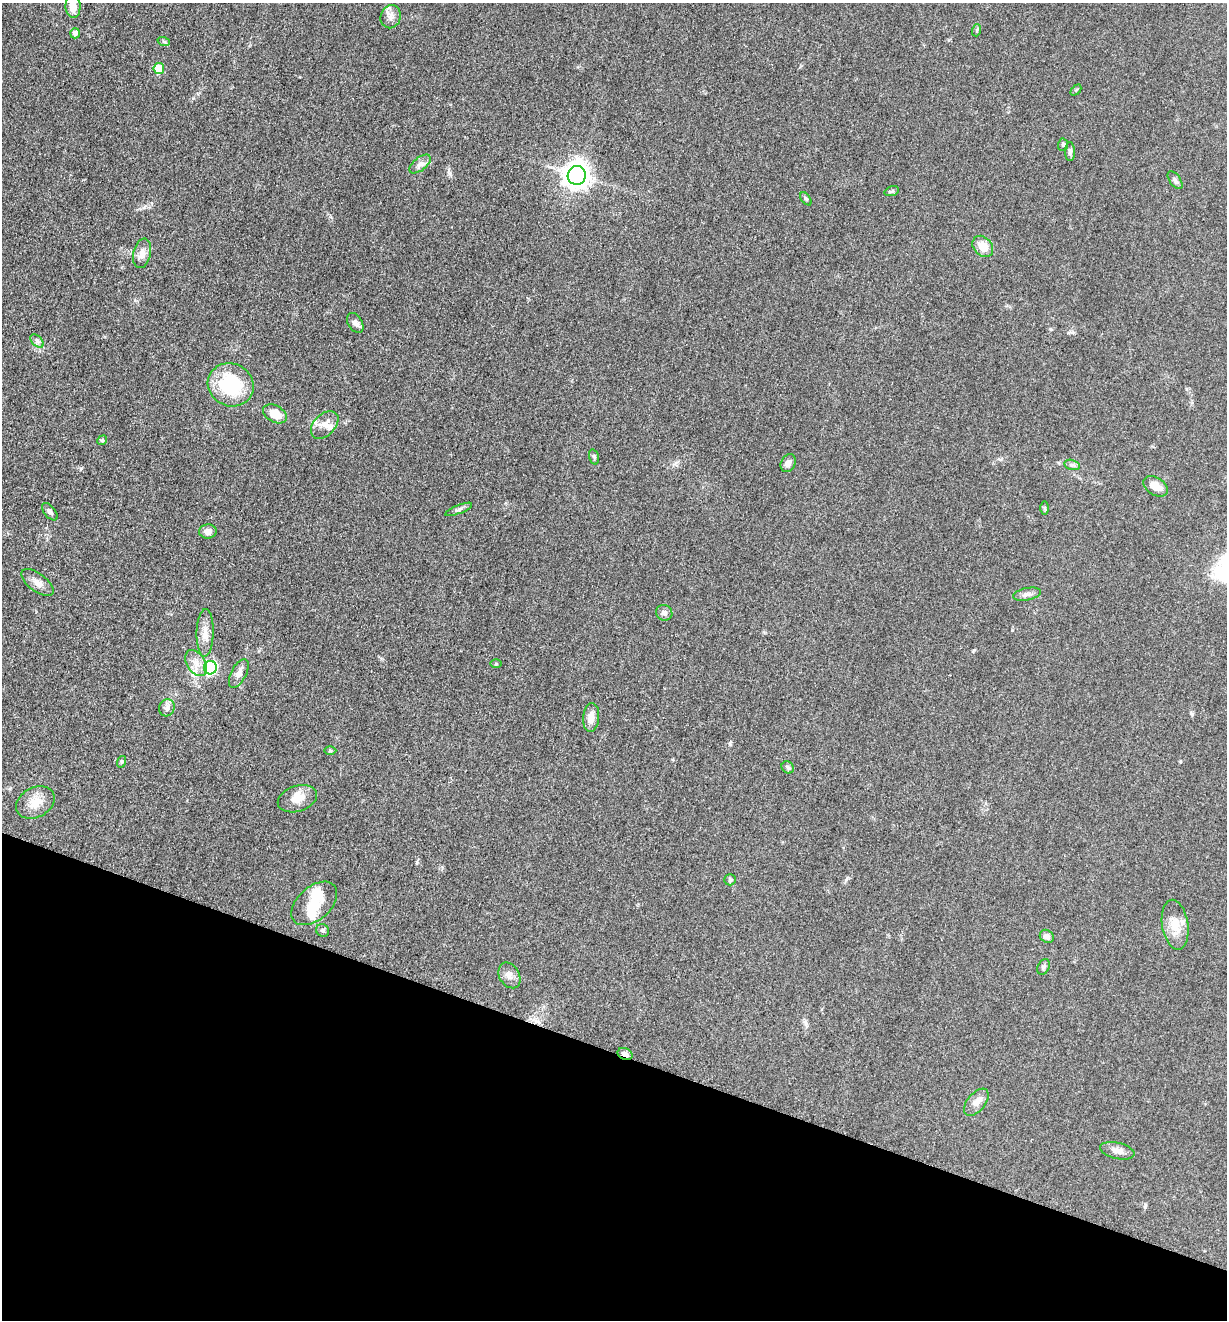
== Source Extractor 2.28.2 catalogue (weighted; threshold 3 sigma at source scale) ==
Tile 15 of 4 x 4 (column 3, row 4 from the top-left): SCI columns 2716-3940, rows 12-1329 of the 5307 x 5292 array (HDU 1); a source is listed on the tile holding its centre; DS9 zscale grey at full resolution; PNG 1229 x 1322 px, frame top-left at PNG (2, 3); each listed source drawn as its Kron ellipse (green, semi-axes under 4 px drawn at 4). Shown black and unused: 20% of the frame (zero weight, under 3 of 5 exposures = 1% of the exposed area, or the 3 px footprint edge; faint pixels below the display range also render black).
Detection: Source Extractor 2.28.2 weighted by HDU 2 'WHT'; one run over the whole footprint, this tile lists its part. Background 0.05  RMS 0.0056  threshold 0.025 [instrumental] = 3 sigma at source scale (4.5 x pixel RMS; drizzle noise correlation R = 1.50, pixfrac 1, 0.05/0.05 arcsec/px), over >= 5 px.
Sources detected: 58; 1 inside a brighter object's white glare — neither listed nor drawn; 2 inside a brighter listed object's ellipse — not listed separately; the other 55 listed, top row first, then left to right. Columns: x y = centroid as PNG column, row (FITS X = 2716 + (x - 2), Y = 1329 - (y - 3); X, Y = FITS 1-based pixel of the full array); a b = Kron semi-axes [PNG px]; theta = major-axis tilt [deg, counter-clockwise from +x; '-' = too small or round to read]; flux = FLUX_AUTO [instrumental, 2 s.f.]
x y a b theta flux
73 6 11 7 -88 7.2
391 17 12 10 70 3.4
977 30 6 4 72 0.81
75 33 5 4 - 2.9
164 42 6 4 -19 0.86
159 69 5 5 - 16
1076 90 6 4 46 0.72
1063 145 6 5 - 0.93
1070 152 9 5 89 1.6
420 164 12 6 37 2.6
577 175 9 9 - 490
1175 180 10 5 -55 1.8
892 191 7 4 18 0.93
806 199 7 4 -54 0.77
983 246 12 9 -48 7.4
142 253 15 9 77 4.2
355 323 11 7 -58 2.2
37 341 8 5 -45 1.6
231 385 23 21 -24 35
275 414 13 8 -28 9.6
325 425 16 10 46 5.6
102 440 5 4 - 0.81
594 457 8 5 -73 1.1
788 463 9 7 62 2.5
1072 465 8 5 -14 1.3
1156 486 13 8 -33 6.1
1044 508 7 4 -90 0.82
459 509 14 3 22 1.4
50 512 10 5 -51 1.8
208 532 8 7 - 3
37 583 19 9 -37 4.2
1027 594 14 6 11 2.4
664 613 8 7 - 2.1
205 633 24 8 88 5.8
196 663 14 9 -59 5.2
496 664 6 4 0 0.62
210 668 7 6 - 80
239 673 16 7 63 3.8
167 708 8 8 - 2.6
591 717 14 8 85 5.2
330 751 6 4 -1 0.72
121 762 6 3 72 0.68
788 767 7 5 -45 1.1
297 799 20 12 18 7.7
35 802 20 15 28 8.6
730 880 6 5 - 0.9
314 903 27 16 41 12
1175 925 25 13 -81 9.8
323 930 7 6 - 1.3
1047 936 7 6 - 2.4
1044 967 8 6 61 1.2
509 975 14 10 -61 3.5
625 1054 8 5 -25 2.5
976 1102 16 9 51 4
1117 1151 17 8 -12 3.7
Overlapping masked pixels (flux is a lower limit): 1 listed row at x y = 625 1054
Isophote crosses this tile's border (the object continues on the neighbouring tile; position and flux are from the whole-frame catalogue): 1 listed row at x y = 73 6
Unlisted compact peaks at least as high as the median listed source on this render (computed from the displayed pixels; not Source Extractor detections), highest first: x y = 449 173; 81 468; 730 743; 974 650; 193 98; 417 862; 1192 714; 1145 1207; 1012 630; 1051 329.